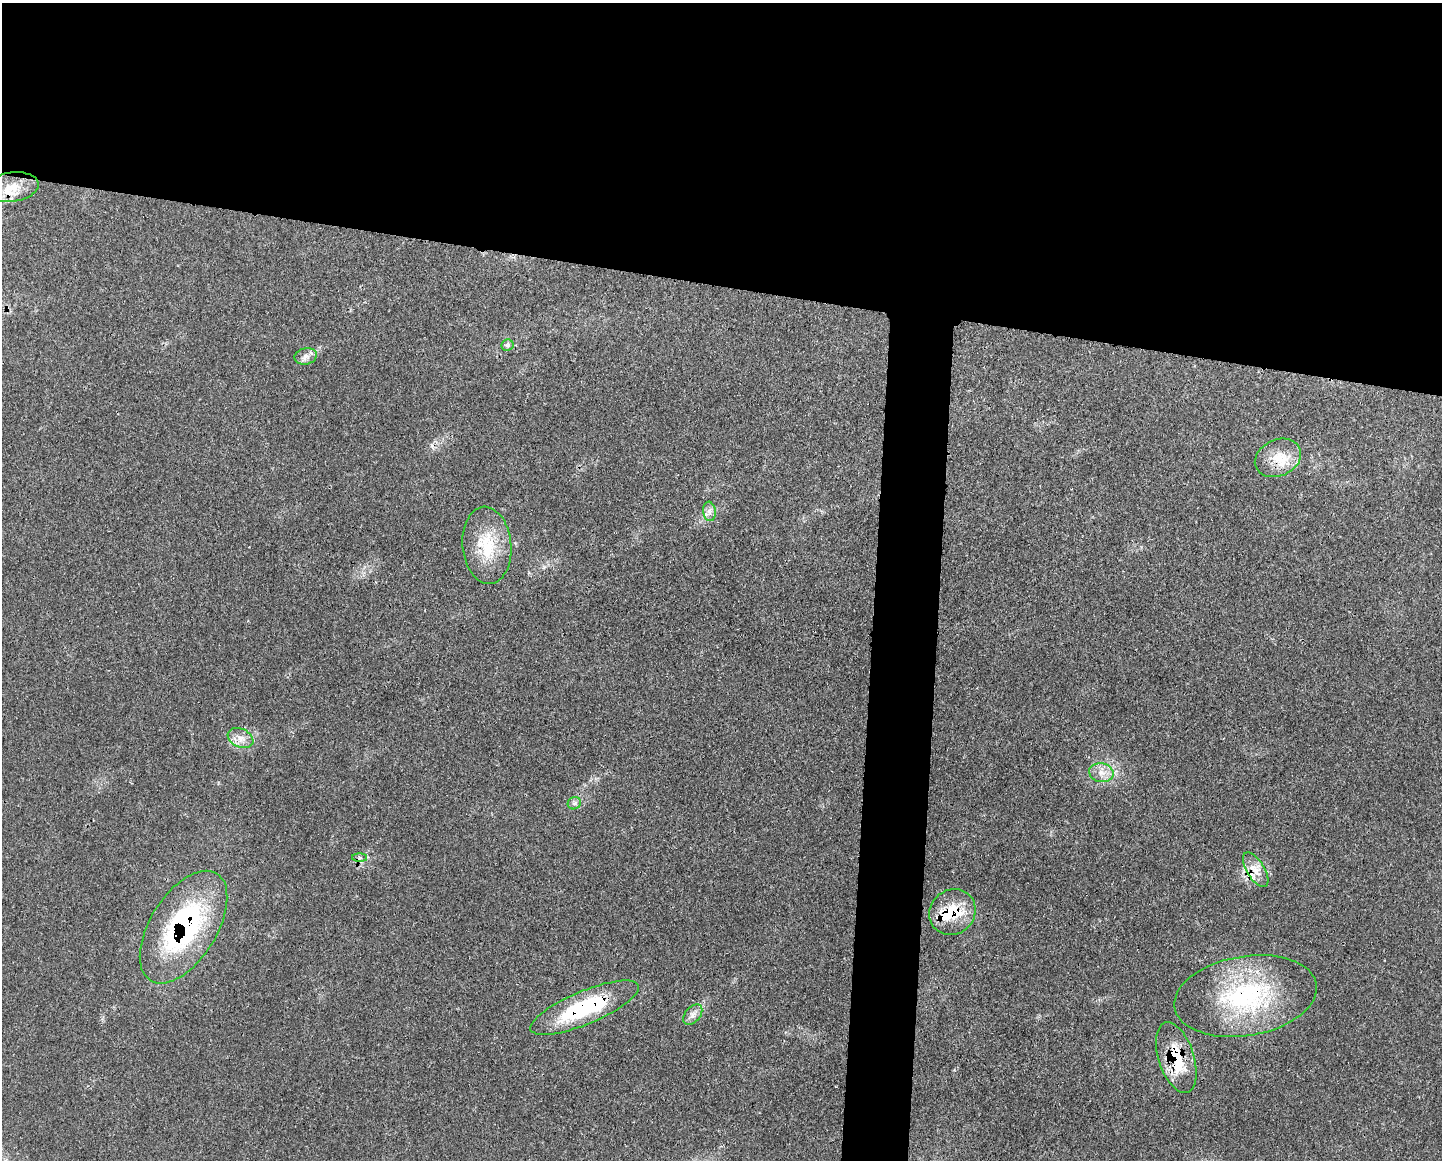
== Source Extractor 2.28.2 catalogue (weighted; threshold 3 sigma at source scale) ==
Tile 2 of 3 x 4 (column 2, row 1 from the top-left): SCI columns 1564-3003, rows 3475-4632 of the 4687 x 4654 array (HDU 1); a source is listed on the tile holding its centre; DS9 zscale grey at full resolution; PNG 1444 x 1162 px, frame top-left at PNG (2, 3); each listed source drawn as its Kron ellipse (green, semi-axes under 4 px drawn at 4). Shown black and unused: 28% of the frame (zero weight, under 3 of 4 exposures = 2% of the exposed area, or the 3 px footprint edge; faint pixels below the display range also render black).
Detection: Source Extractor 2.28.2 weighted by HDU 2 'WHT'; one run over the whole footprint, this tile lists its part. Background 0.0414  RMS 0.0027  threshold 0.0121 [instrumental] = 3 sigma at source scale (4.5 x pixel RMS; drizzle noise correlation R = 1.50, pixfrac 1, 0.05/0.05 arcsec/px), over >= 5 px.
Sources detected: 20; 1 inside a brighter object's white glare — neither listed nor drawn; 2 inside a brighter listed object's ellipse — not listed separately; the other 17 listed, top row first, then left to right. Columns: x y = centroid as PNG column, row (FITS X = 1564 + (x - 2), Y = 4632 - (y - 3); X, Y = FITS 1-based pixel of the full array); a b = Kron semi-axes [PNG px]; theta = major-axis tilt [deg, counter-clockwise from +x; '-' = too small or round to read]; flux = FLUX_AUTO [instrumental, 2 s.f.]
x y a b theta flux
12 187 26 14 8 6.7
507 345 6 5 - 0.59
306 356 11 8 12 1.5
1278 458 24 18 24 6.5
709 511 10 6 -83 1.4
487 545 39 24 -85 12
241 738 13 9 -24 2.4
1101 773 12 9 -11 2.4
574 803 7 6 - 0.76
360 858 7 4 0 0.59
1256 870 19 9 -58 3.2
952 912 24 22 45 10
184 927 63 33 58 51
1246 996 72 40 10 39
585 1008 58 16 23 27
693 1015 12 7 50 1.5
1176 1057 36 18 -72 13
Overlapping masked pixels (flux is a lower limit): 6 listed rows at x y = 1278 458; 952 912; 184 927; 1246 996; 585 1008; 1176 1057